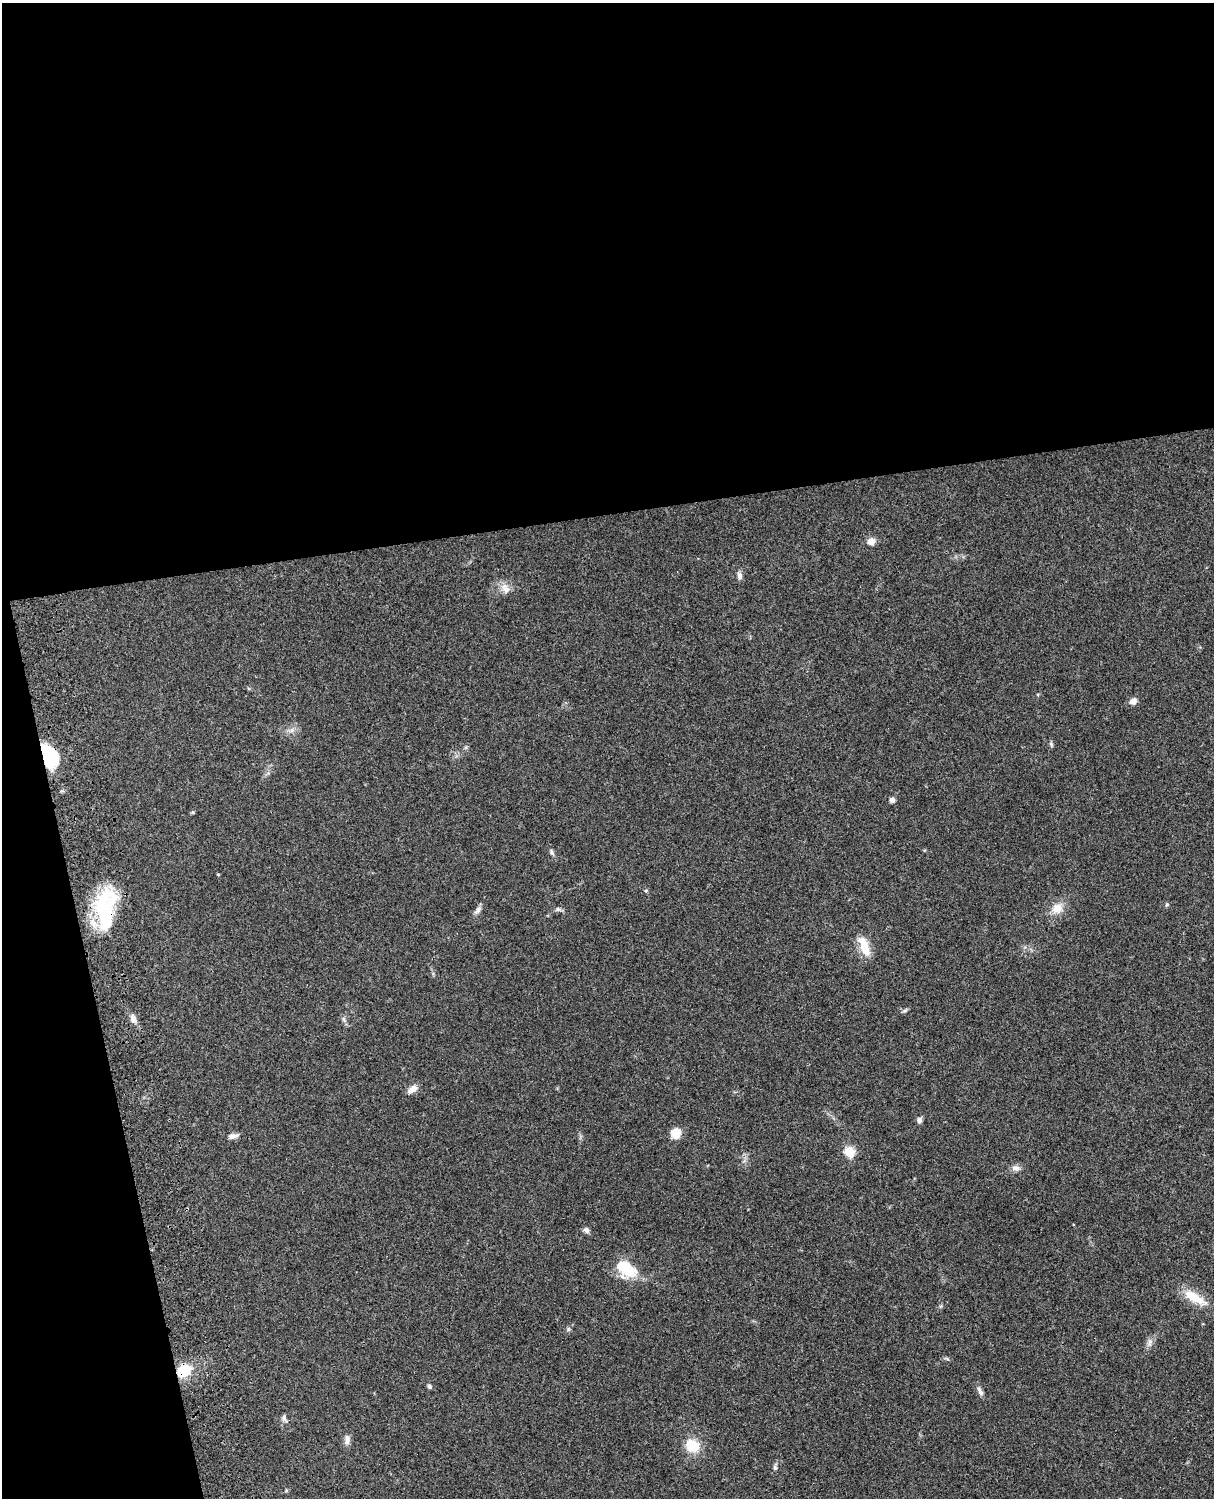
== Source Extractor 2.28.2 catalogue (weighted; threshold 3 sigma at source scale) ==
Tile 1 of 4 x 3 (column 1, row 1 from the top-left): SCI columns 122-1333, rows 3270-4765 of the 5089 x 4929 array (HDU 1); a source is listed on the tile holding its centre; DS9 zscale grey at full resolution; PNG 1216 x 1500 px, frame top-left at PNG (2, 3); no overlay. Shown black and unused: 39% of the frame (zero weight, under 3 of 4 exposures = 6% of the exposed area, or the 3 px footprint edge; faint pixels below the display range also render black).
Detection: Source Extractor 2.28.2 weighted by HDU 2 'WHT'; one run over the whole footprint, this tile lists its part. Background 0.0748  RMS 0.0058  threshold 0.0262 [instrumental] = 3 sigma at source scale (4.5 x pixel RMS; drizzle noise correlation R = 1.50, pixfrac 1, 0.05/0.05 arcsec/px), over >= 5 px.
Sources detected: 39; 2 inside a brighter object's white glare — not listed; the other 37 listed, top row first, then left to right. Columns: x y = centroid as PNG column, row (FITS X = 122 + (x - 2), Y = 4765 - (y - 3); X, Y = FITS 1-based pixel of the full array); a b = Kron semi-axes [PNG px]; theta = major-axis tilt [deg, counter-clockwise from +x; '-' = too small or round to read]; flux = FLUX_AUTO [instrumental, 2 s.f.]
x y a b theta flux
871 541 10 9 - 3.7
740 576 9 6 -76 2.3
505 589 16 10 -61 4.4
1133 701 10 8 22 2.7
292 730 7 5 46 1.6
1051 744 8 4 -55 0.93
48 760 30 12 81 15
892 800 7 7 - 1.5
552 852 8 5 -66 1.3
218 874 4 3 - 0.5
646 891 5 5 - 0.8
1167 904 5 5 - 0.76
1057 908 13 11 18 7.1
105 909 50 20 -89 46
558 909 8 5 9 1.5
478 910 13 6 52 2.2
864 946 26 10 -68 11
905 1011 8 3 19 0.99
133 1019 11 8 -65 3.1
343 1019 7 4 -87 1.1
412 1089 14 8 33 3.6
919 1120 7 6 - 1.8
675 1133 12 10 67 8
233 1136 13 6 13 2.6
850 1152 5 5 - 36
1016 1168 11 7 -5 2.7
586 1230 8 6 -45 1.9
625 1268 27 15 -36 21
1195 1298 35 11 -29 13
1150 1342 11 6 84 2.4
184 1371 14 11 34 16
429 1386 6 5 - 1.1
979 1390 15 5 -62 2.4
284 1418 10 5 -76 1.6
347 1440 15 6 88 2.6
692 1446 17 15 -36 13
775 1467 7 5 -69 1.1
Overlapping masked pixels (flux is a lower limit): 3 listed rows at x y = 48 760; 105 909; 184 1371